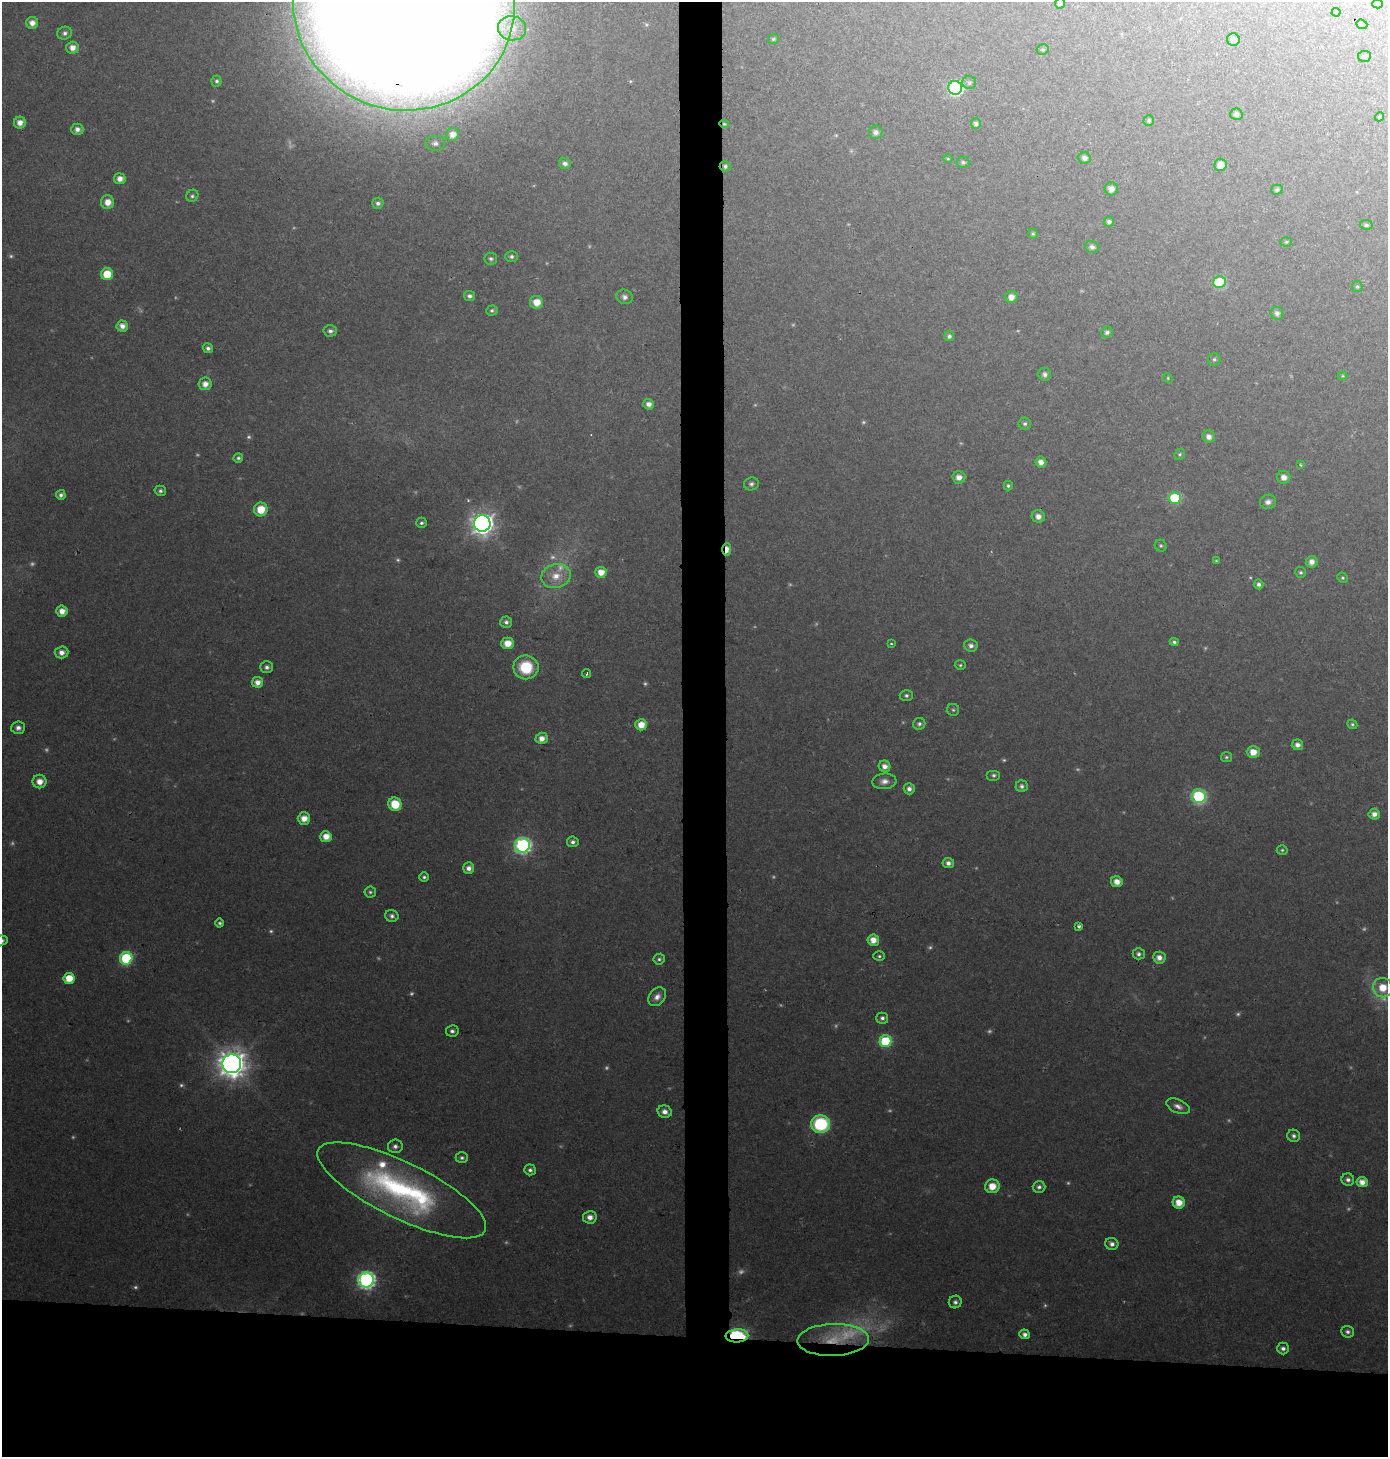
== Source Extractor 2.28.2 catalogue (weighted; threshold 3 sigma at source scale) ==
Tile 8 of 3 x 3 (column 2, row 3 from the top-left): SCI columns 1616-3001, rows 10-1464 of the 4620 x 4374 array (HDU 1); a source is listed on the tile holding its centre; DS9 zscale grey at full resolution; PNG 1390 x 1459 px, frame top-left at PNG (2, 2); each listed source drawn as its Kron ellipse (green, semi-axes under 4 px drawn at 4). Shown black and unused: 11% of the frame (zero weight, under 2 of 3 exposures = <1% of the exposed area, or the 3 px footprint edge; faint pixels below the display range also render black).
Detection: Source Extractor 2.28.2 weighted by HDU 2 'WHT'; one run over the whole footprint, this tile lists its part. Background 0.055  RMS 0.0061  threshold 0.0277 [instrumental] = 3 sigma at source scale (4.5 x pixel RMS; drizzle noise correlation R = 1.50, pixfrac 1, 0.0396/0.0396 arcsec/px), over >= 5 px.
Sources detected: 229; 55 too faint to see at this stretch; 1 cosmic-ray / hot-pixel residue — neither listed nor drawn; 1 inside a brighter listed object's ellipse — not listed separately; the other 172 listed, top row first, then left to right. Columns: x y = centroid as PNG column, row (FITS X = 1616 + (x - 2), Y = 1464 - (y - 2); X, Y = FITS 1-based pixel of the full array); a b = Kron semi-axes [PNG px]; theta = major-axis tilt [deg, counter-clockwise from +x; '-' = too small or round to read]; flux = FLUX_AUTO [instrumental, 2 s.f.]
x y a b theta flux
1060 3 5 5 - 3.3
404 4 111 106 -17 9000
1377 4 5 4 - 0.96
1336 12 4 4 - 0.65
32 23 6 6 - 4.7
1362 24 6 4 -21 0.91
512 28 14 12 -11 12
65 33 7 6 - 2.5
773 39 5 4 - 1.3
1233 40 6 6 - 2.8
73 48 6 6 - 5.4
1043 50 6 5 - 0.95
1364 56 6 5 - 1.3
217 81 5 5 - 1.5
969 83 7 6 - 1.8
955 88 7 7 - 130
1236 114 6 5 - 2.2
1379 117 5 4 - 0.86
1149 120 5 5 - 1.3
20 123 6 6 - 5.6
724 124 5 4 - 0.87
976 124 5 5 - 2.2
77 129 6 6 - 3.3
876 132 7 6 - 3.2
453 135 7 6 - 6.9
435 143 10 7 -5 3.2
1085 158 6 5 - 3.2
948 159 5 3 - 0.6
963 162 6 5 - 1.5
565 164 6 5 - 2.9
1220 165 6 6 - 8
725 166 5 5 - 1.6
120 179 6 5 - 5.4
1111 189 6 6 - 4.3
1277 190 6 5 - 1.5
192 196 6 5 - 1.5
108 202 7 6 - 7.1
378 203 5 5 - 2.3
1109 222 5 5 - 2
1366 225 6 4 -9 1.3
1033 234 5 4 - 1
1286 242 5 5 - 0.93
1092 247 7 6 - 2.6
511 256 6 5 - 1.8
491 259 6 6 - 1.7
107 274 6 6 - 18
1219 282 6 6 - 53
1357 287 6 5 - 1.1
470 296 5 5 - 2.3
624 297 8 7 - 2.7
1011 297 6 6 - 5.1
537 302 6 6 - 8.5
492 310 6 5 - 1.5
1277 313 6 6 - 2.9
122 326 5 5 - 5.3
330 331 7 5 2 2.2
1107 332 6 5 - 2
949 336 5 5 - 1.9
208 348 5 5 - 2.1
1214 359 6 6 - 1.4
1045 374 6 6 - 2.5
1342 376 5 4 - 0.72
1168 378 5 4 - 0.8
205 384 6 6 - 5.3
649 404 5 5 - 3.7
1025 424 6 6 - 1.8
1209 437 6 6 - 4.1
1180 454 6 5 - 1.1
238 458 5 5 - 1.5
1041 462 5 5 - 4.5
1300 465 3 3 - 1.2
959 477 6 6 - 4.5
1284 477 6 6 - 4.8
751 484 7 6 - 2
1008 486 5 4 - 1.3
160 491 6 5 - 1.8
61 495 5 5 - 2.1
1175 498 6 6 - 48
1268 502 8 7 - 3.7
261 509 7 6 - 14
1038 516 6 6 - 4.2
421 523 5 5 - 1.6
482 523 8 8 - 520
1161 546 6 5 - 1.3
727 549 6 4 87 7.6
1216 561 4 3 - 0.81
1312 562 6 6 - 4.7
601 572 5 5 - 8.7
1301 572 5 5 - 1.3
556 576 15 12 13 11
1343 578 5 5 - 1
1258 584 5 5 - 1.9
62 611 5 5 - 6.8
506 622 6 6 - 2.2
1174 642 4 3 - 1.6
508 643 6 6 - 9.6
891 644 3 2 - 0.77
971 645 7 6 - 3.1
61 652 7 6 - 4.3
960 665 5 4 - 1.1
267 667 6 6 - 2.4
526 667 12 12 - 27
586 673 4 2 - 1.2
258 682 5 5 - 5.9
906 695 6 5 - 1.7
953 710 6 6 - 1.3
919 724 6 6 - 1.8
1352 724 5 4 - 1.2
641 725 6 5 - 9.3
18 728 7 6 - 3.1
542 738 6 5 - 5.4
1297 745 6 5 - 3.4
1253 752 6 6 - 8.4
1226 757 5 5 - 1.2
884 766 6 5 - 4.6
994 775 7 5 0 1.6
884 781 12 7 5 4.3
40 782 7 6 - 6.2
1022 786 6 6 - 2.1
909 789 5 5 - 3
1199 796 7 7 - 100
395 804 7 6 - 19
1374 814 5 5 - 4.2
304 818 6 6 - 7.2
326 837 5 5 - 8.6
573 842 6 5 - 2.7
522 845 7 7 - 180
1282 850 5 4 - 1.1
948 863 5 5 - 3.2
469 868 6 5 - 3.9
424 877 5 4 - 1.5
1117 882 6 5 - 6
370 892 6 5 - 1.4
392 916 7 6 - 2.3
220 923 4 4 - 1.3
1079 927 4 3 - 2.1
2 940 6 5 - 2
873 940 6 6 - 7.6
1139 954 6 5 - 2
879 956 6 4 3 1.2
126 958 6 6 - 67
1159 958 6 6 - 4.7
659 959 6 5 - 1.5
69 978 5 5 - 15
1383 988 10 9 - 13
657 997 10 7 50 4.3
882 1018 6 5 - 2.4
452 1031 6 5 - 2.2
885 1041 6 6 - 46
232 1064 9 9 - 940
1178 1106 12 6 -24 3.8
665 1112 7 6 - 4.1
821 1124 9 9 - 58
1294 1136 6 6 - 2.1
395 1146 7 6 - 2.5
462 1158 6 5 - 1.7
530 1170 5 5 - 2.1
1348 1180 6 6 - 2.7
1362 1182 6 5 - 7
992 1186 7 7 - 10
1039 1187 6 6 - 2.2
402 1190 93 28 -26 150
1179 1202 6 6 - 9.8
590 1217 7 6 - 4.4
1112 1244 6 6 - 3
366 1280 7 7 - 240
955 1302 6 6 - 2.2
1348 1332 6 6 - 2.2
1025 1334 5 5 - 3.1
737 1336 11 6 3 72
833 1340 36 16 2 25
1283 1348 6 6 - 2.6
Overlapping masked pixels (flux is a lower limit): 7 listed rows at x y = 404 4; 724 124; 725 166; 727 549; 402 1190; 737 1336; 833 1340
Isophote crosses this tile's border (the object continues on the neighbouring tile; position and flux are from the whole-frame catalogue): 3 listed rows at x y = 1060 3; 404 4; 2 940